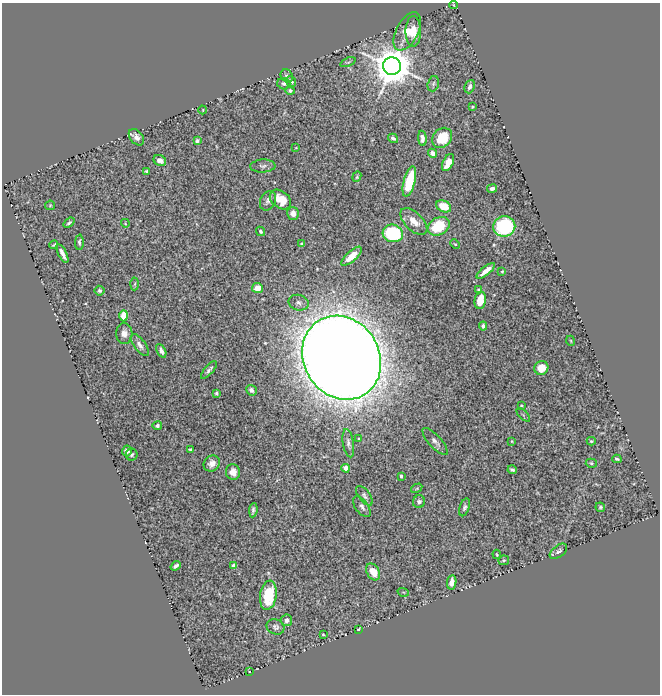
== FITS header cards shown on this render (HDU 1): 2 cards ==
NAXIS1  =                  658
NAXIS2  =                  692

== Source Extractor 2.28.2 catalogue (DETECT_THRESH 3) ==
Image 658 x 692 px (HDU 1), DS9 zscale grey, 1 PNG px = 1 image px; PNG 662 x 696 px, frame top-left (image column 1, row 692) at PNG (2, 3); each listed source drawn as its Kron ellipse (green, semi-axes under 4 px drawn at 4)
Background 1.77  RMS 0.025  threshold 0.0764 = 3 sigma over >= 5 px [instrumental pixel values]
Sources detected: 103; all 103 listed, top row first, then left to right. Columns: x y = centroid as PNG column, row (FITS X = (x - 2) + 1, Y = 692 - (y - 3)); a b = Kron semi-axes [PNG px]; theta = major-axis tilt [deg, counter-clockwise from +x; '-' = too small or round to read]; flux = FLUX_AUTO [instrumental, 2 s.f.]
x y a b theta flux
454 5 4 2 - 1.3
407 31 21 11 62 36
413 31 15 7 90 24
348 62 8 3 22 2.5
392 66 9 8 - 5900
287 76 7 5 -50 4.8
291 82 6 4 -75 5.2
284 84 6 5 - 4
433 84 8 5 74 3.8
470 87 7 5 66 7.8
290 91 4 4 - 3.5
472 107 3 3 - 1.8
203 110 4 3 - 1.4
136 137 9 6 -50 7.9
393 138 5 3 - 4.2
422 138 8 4 -86 6.9
442 138 11 9 48 44
197 141 4 3 - 3.1
296 148 3 2 - 1
433 153 4 4 - 6.8
160 161 6 5 - 9.6
448 162 9 5 64 23
263 166 12 6 4 6.5
146 171 3 3 - 2.2
357 177 5 4 - 2.3
409 181 15 5 75 92
492 189 5 4 - 5.5
280 199 12 8 -37 33
268 201 10 7 63 6.8
50 205 5 4 - 2
444 206 8 5 -26 32
293 213 6 5 - 13
414 221 17 8 -44 20
69 223 6 3 38 3.1
125 223 4 3 - 1.4
439 226 12 8 29 71
504 226 11 10 - 160
261 231 5 4 - 3.7
393 233 10 9 - 160
79 242 7 4 89 4.1
302 244 3 3 - 3.3
455 244 5 3 - 1.6
54 245 4 2 - 1.8
62 253 10 3 -63 11
351 256 13 5 42 23
486 271 11 4 39 14
502 271 3 2 - 1.5
135 284 6 4 86 2.6
257 288 5 5 - 17
478 290 3 3 - 2
100 291 5 5 - 3.8
480 300 8 5 79 33
299 303 10 7 -14 7.1
124 316 6 4 90 27
483 326 4 4 - 5.7
124 334 10 8 -89 11
571 341 5 3 - 1.6
140 345 13 5 -53 8.4
161 351 7 4 -62 6.1
341 358 44 38 -57 8300
541 368 7 6 - 25
209 370 11 3 49 4.1
251 390 6 5 - 9.8
216 393 4 3 - 2.9
521 405 3 2 - 1.6
523 415 8 3 -45 2.4
157 426 4 4 - 4.2
359 439 3 2 - 1.7
435 441 17 6 -47 8.8
512 441 3 2 - 1.5
591 441 4 3 - 2.3
348 443 14 5 -81 6.8
190 449 4 3 - 2.5
127 451 5 4 - 9.8
132 455 6 6 - 3.4
617 459 4 2 - 2.6
212 463 8 7 - 12
591 463 5 4 - 3.1
346 468 4 4 - 26
512 470 4 3 - 3.5
233 472 8 7 - 12
401 476 4 3 - 3.1
417 488 6 3 31 1.9
364 496 11 5 -53 5.4
419 502 6 6 - 4.9
362 507 12 6 -54 6.8
465 507 9 5 69 4.5
600 507 5 4 - 2.7
253 510 7 3 83 4.2
558 551 10 6 38 5.6
497 554 5 3 - 1.9
504 560 5 4 - 2.4
234 565 4 4 - 14
176 566 5 3 - 4.7
373 572 9 6 -58 25
452 582 7 4 83 11
403 592 6 3 -18 1.8
268 595 15 8 81 76
286 620 6 5 - 5.1
275 627 9 7 -23 5.7
359 629 4 3 - 2.8
323 634 3 3 - 1.4
249 671 2 2 - 1